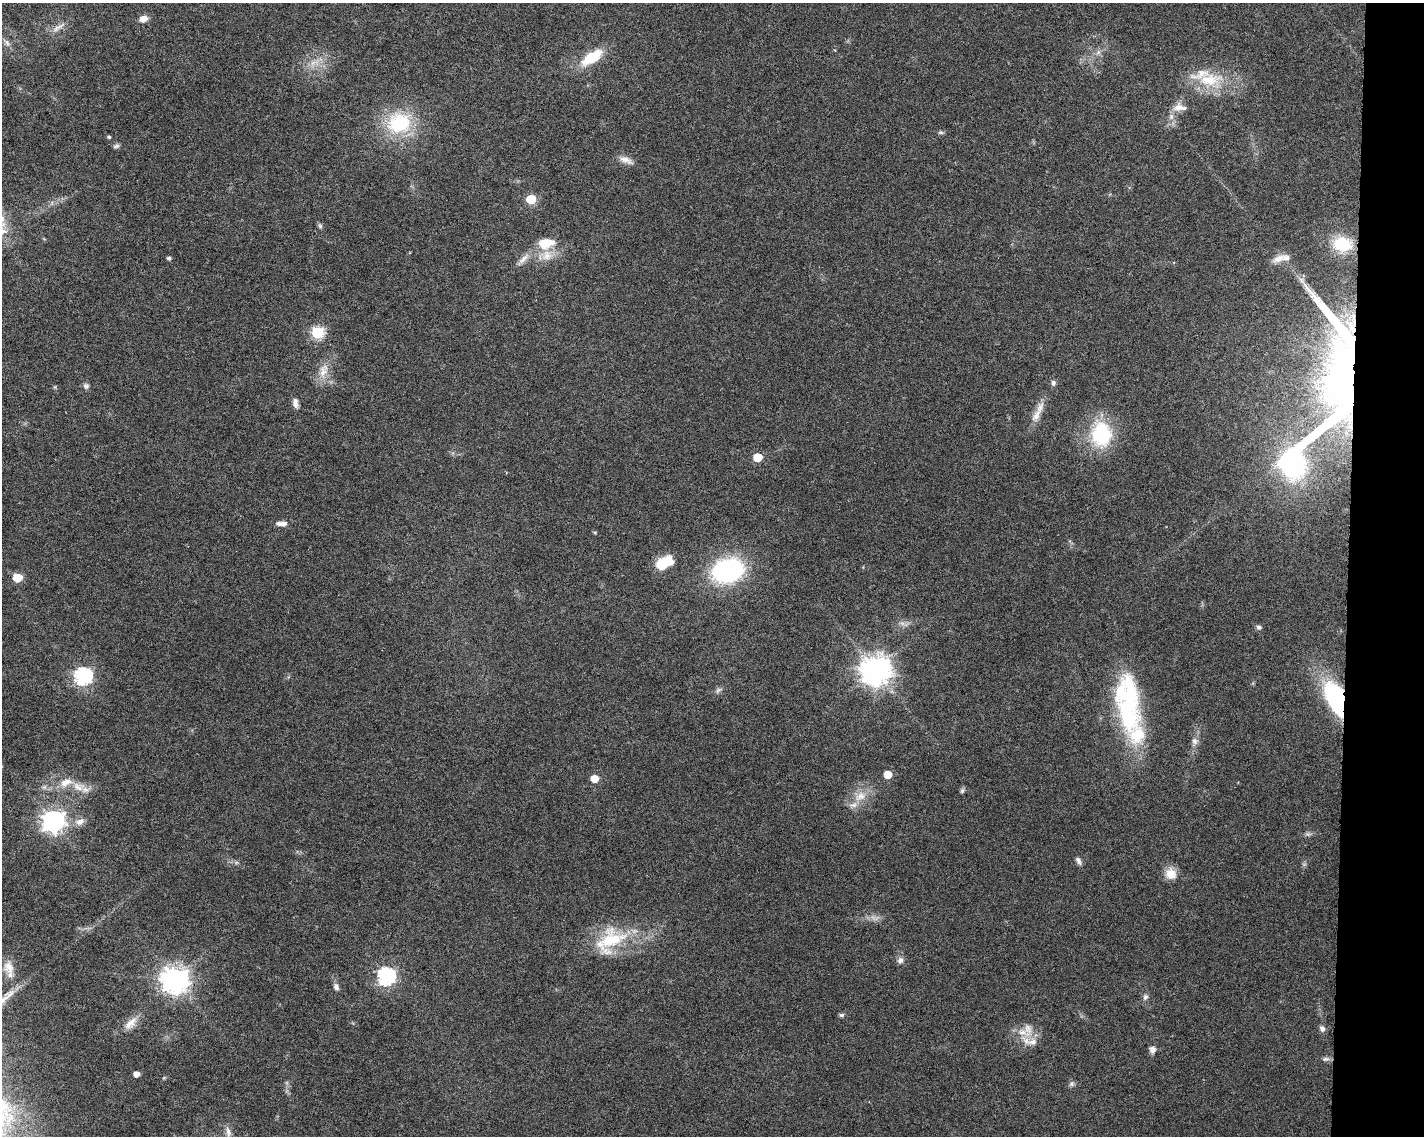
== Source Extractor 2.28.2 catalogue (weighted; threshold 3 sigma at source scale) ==
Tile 9 of 3 x 4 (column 3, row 3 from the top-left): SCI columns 3077-4498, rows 1147-2280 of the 4786 x 4554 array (HDU 1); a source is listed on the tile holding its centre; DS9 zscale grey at full resolution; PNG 1426 x 1138 px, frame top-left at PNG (2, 3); no overlay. Shown black and unused: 5% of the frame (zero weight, under 6 of 12 exposures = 1% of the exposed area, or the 3 px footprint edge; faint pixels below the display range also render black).
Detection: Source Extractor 2.28.2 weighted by HDU 2 'WHT'; one run over the whole footprint, this tile lists its part. Background 0.0301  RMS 0.002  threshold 0.00818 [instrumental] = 3 sigma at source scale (4.09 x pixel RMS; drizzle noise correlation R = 1.36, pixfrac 0.8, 0.0396/0.0396 arcsec/px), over >= 5 px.
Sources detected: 82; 2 too faint to see at this stretch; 2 inside a brighter object's white glare — not listed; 10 inside a brighter listed object's ellipse — not listed separately; the other 68 listed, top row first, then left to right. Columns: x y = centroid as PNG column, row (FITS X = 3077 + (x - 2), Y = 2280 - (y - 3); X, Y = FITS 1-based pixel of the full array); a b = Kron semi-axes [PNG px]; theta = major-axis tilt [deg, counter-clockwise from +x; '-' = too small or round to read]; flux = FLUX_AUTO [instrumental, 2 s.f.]
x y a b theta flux
143 19 9 7 20 1.4
58 27 23 6 34 1.3
7 42 10 6 -47 0.75
1098 52 8 6 46 0.66
592 57 24 10 34 7.2
314 62 18 7 16 1.8
1209 80 42 20 -2 8.9
1178 108 16 12 31 1.9
400 123 28 24 11 14
941 132 7 5 -2 0.36
109 137 4 4 - 0.27
116 146 8 6 15 0.44
626 160 20 8 -22 1.5
531 199 6 6 - 10
320 226 7 6 - 0.38
546 243 24 15 9 4.2
1342 244 22 17 -8 6.2
169 258 4 4 - 0.43
524 259 20 7 44 1.5
1278 259 20 9 27 1.7
317 332 6 6 - 22
323 372 20 12 84 2.6
1053 383 8 6 -89 0.57
1348 383 84 50 -84 80
86 386 8 7 - 0.55
295 403 12 6 -84 0.99
1036 415 24 10 62 2.4
1101 434 33 26 89 12
758 457 6 5 - 6.2
1292 464 31 25 -81 32
284 524 9 7 40 0.74
595 532 6 4 -1 0.2
664 563 19 11 31 5.7
728 571 22 16 18 37
17 578 6 5 - 7
1259 627 7 6 - 0.46
875 670 10 9 - 270
83 676 7 7 - 52
718 690 10 6 35 0.6
1337 700 30 14 -65 32
1128 712 77 28 -75 24
1195 741 10 8 -83 0.89
888 774 5 5 - 3.5
594 779 6 5 - 2.8
79 787 19 12 -12 2.9
962 791 7 5 59 0.38
860 796 19 13 29 3.1
53 821 8 8 - 120
80 822 14 9 20 1.5
1308 834 9 4 -1 0.46
1078 861 11 6 -60 0.69
1171 874 16 14 -37 2.3
610 940 45 28 38 12
900 960 9 8 - 0.79
9 967 20 14 -72 2.6
386 976 7 7 - 59
175 980 9 8 - 210
336 987 9 6 -72 0.71
1145 997 9 6 69 0.64
841 1015 5 5 - 0.55
130 1023 22 10 44 2.1
1322 1029 9 7 -82 0.75
1022 1032 20 11 -21 2.8
1152 1050 7 7 - 1
1326 1059 11 6 5 0.63
137 1074 5 4 - 1.4
1071 1084 8 7 - 0.51
228 1132 16 7 -79 1.2
Overlapping masked pixels (flux is a lower limit): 2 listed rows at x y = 1348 383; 1337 700